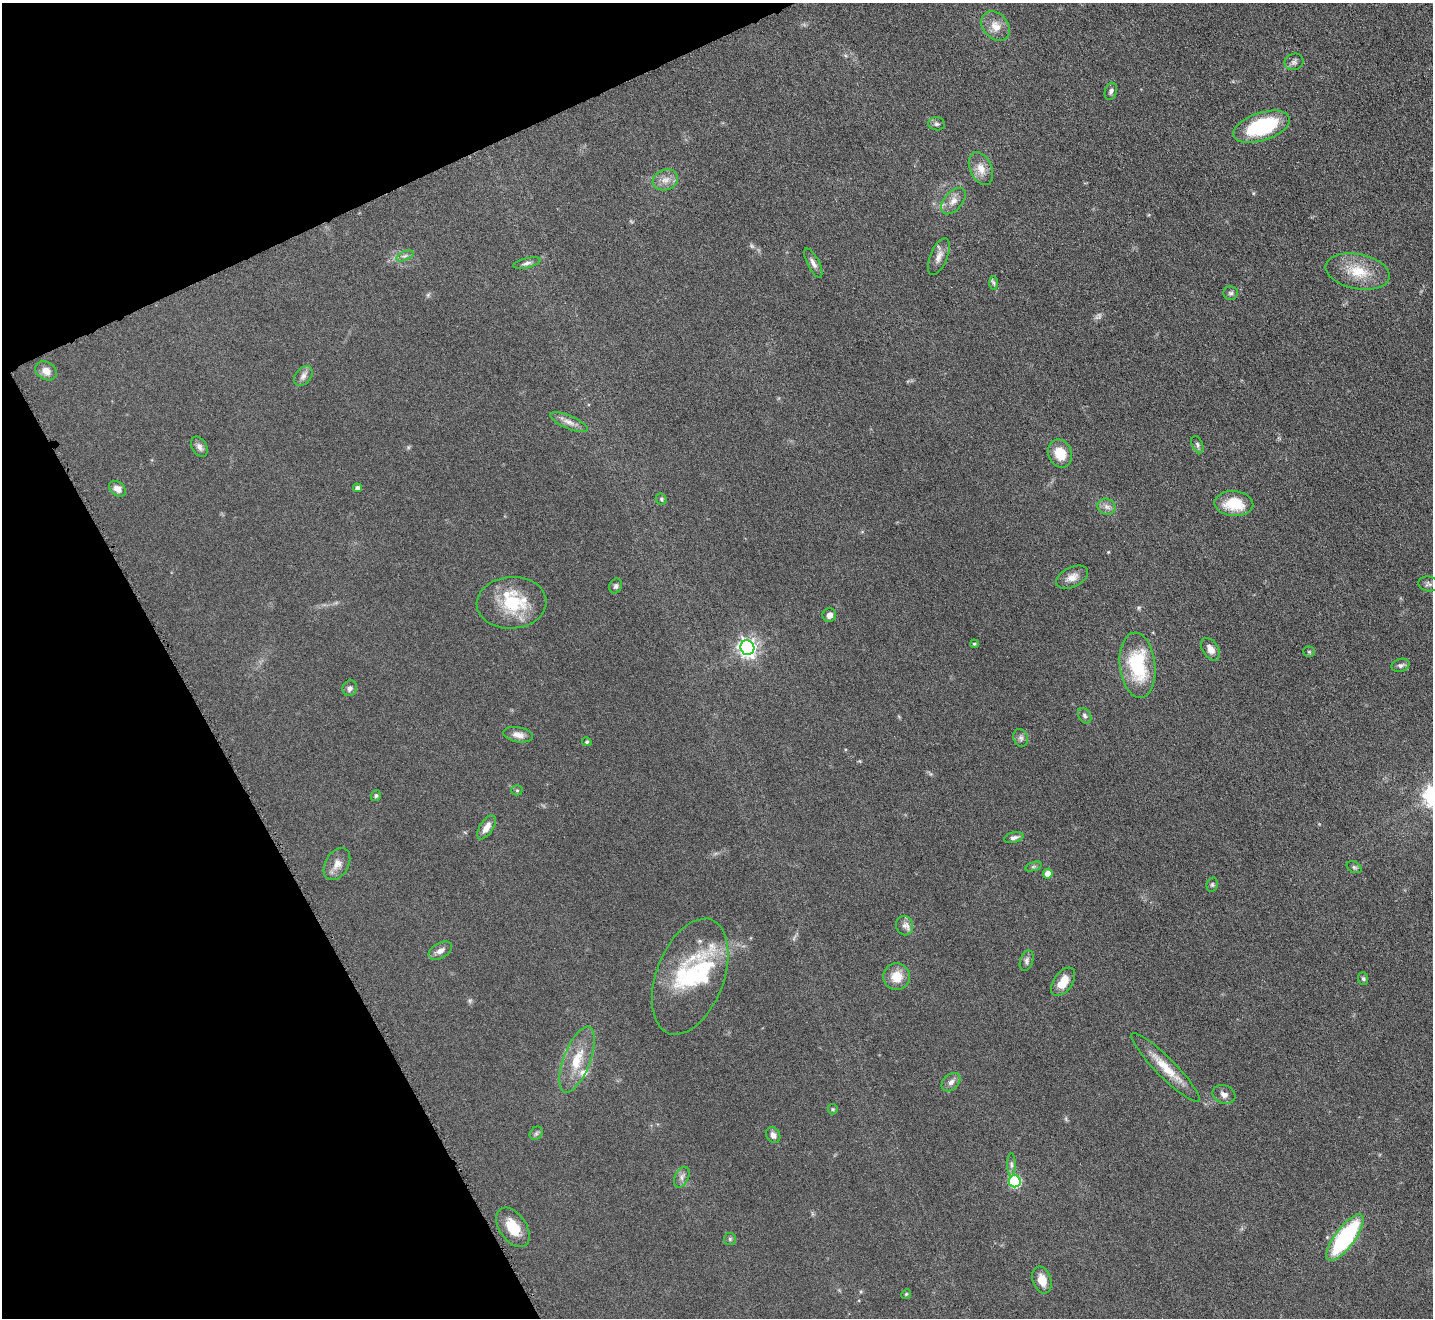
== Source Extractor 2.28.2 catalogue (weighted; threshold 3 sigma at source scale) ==
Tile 5 of 4 x 4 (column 1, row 2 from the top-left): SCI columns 2-1432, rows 2790-4105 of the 5726 x 5715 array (HDU 1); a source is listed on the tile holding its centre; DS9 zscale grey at full resolution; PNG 1435 x 1320 px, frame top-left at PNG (2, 3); each listed source drawn as its Kron ellipse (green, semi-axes under 4 px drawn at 4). Shown black and unused: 22% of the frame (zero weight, under 4 of 8 exposures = <1% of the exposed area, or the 3 px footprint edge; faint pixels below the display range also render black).
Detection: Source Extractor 2.28.2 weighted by HDU 2 'WHT'; one run over the whole footprint, this tile lists its part. Background 0.0475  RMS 0.0046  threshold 0.0186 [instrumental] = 3 sigma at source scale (4.09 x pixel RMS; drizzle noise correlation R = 1.36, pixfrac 0.8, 0.05/0.05 arcsec/px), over >= 5 px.
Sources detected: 81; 2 too faint to see at this stretch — neither listed nor drawn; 6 inside a brighter listed object's ellipse — not listed separately; the other 73 listed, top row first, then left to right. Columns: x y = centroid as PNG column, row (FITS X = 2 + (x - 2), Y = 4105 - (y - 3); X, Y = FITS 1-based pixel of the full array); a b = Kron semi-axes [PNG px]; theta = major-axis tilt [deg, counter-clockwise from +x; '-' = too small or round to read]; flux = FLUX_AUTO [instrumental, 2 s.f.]
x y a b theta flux
996 26 16 12 -50 5.1
1294 62 9 8 - 1.5
1111 91 9 6 71 1.3
937 124 8 6 -7 1.1
1262 127 29 14 18 34
981 169 17 11 -65 4.9
665 180 13 10 20 3.5
953 201 15 9 49 3.6
405 256 9 4 22 1.1
939 257 19 8 67 3.3
527 263 14 5 13 1.5
813 263 16 6 -63 2.1
1358 271 32 17 -11 13
994 283 7 4 -87 0.83
1231 293 7 6 - 0.97
46 371 11 8 -31 3.5
303 376 11 7 51 2
569 422 20 6 -23 3
1197 445 9 5 -68 1
199 447 11 7 -59 1.9
1060 453 14 11 -67 8.6
358 488 4 4 - 1.7
117 489 9 7 -39 2.9
661 499 6 5 - 0.7
1234 504 19 12 -5 13
1106 507 9 8 - 2
1072 577 17 10 25 3.7
1428 584 10 7 -12 1.3
616 586 8 6 66 1.1
511 603 35 26 4 23
829 615 7 6 - 2.4
974 644 4 3 - 0.55
747 648 7 7 - 180
1211 649 12 7 -57 3.1
1309 652 5 5 - 0.57
1138 665 33 17 -84 29
1401 665 9 6 16 1.3
350 688 8 7 - 1.6
1085 716 8 6 -58 1.2
518 735 15 7 -10 3
1021 738 9 7 -65 1.4
587 742 5 4 - 0.67
517 790 5 5 - 0.62
376 796 5 5 - 0.74
486 827 13 6 56 3.6
1014 838 10 5 13 1.6
337 864 17 11 59 4
1033 867 8 3 19 0.73
1354 867 8 5 -30 0.93
1048 874 5 5 - 4.2
1212 885 7 5 76 0.79
904 925 10 8 -79 2
440 951 13 7 30 2.5
1027 961 10 6 72 1.4
690 977 61 34 69 36
897 977 13 13 - 7.3
1363 979 6 5 - 0.85
1063 982 16 9 54 6.9
577 1060 35 13 69 12
1166 1068 47 9 -45 10
951 1082 11 7 44 2
1224 1094 12 9 -21 2.4
833 1109 5 5 - 0.5
536 1133 7 6 - 0.88
773 1135 8 6 -59 2.1
1011 1165 12 4 90 1.2
682 1177 11 7 64 1.9
1015 1181 6 6 - 42
513 1227 22 13 -55 10
1345 1238 28 10 53 52
730 1239 6 6 - 0.8
1042 1280 14 9 -71 5.1
906 1294 5 4 - 0.53